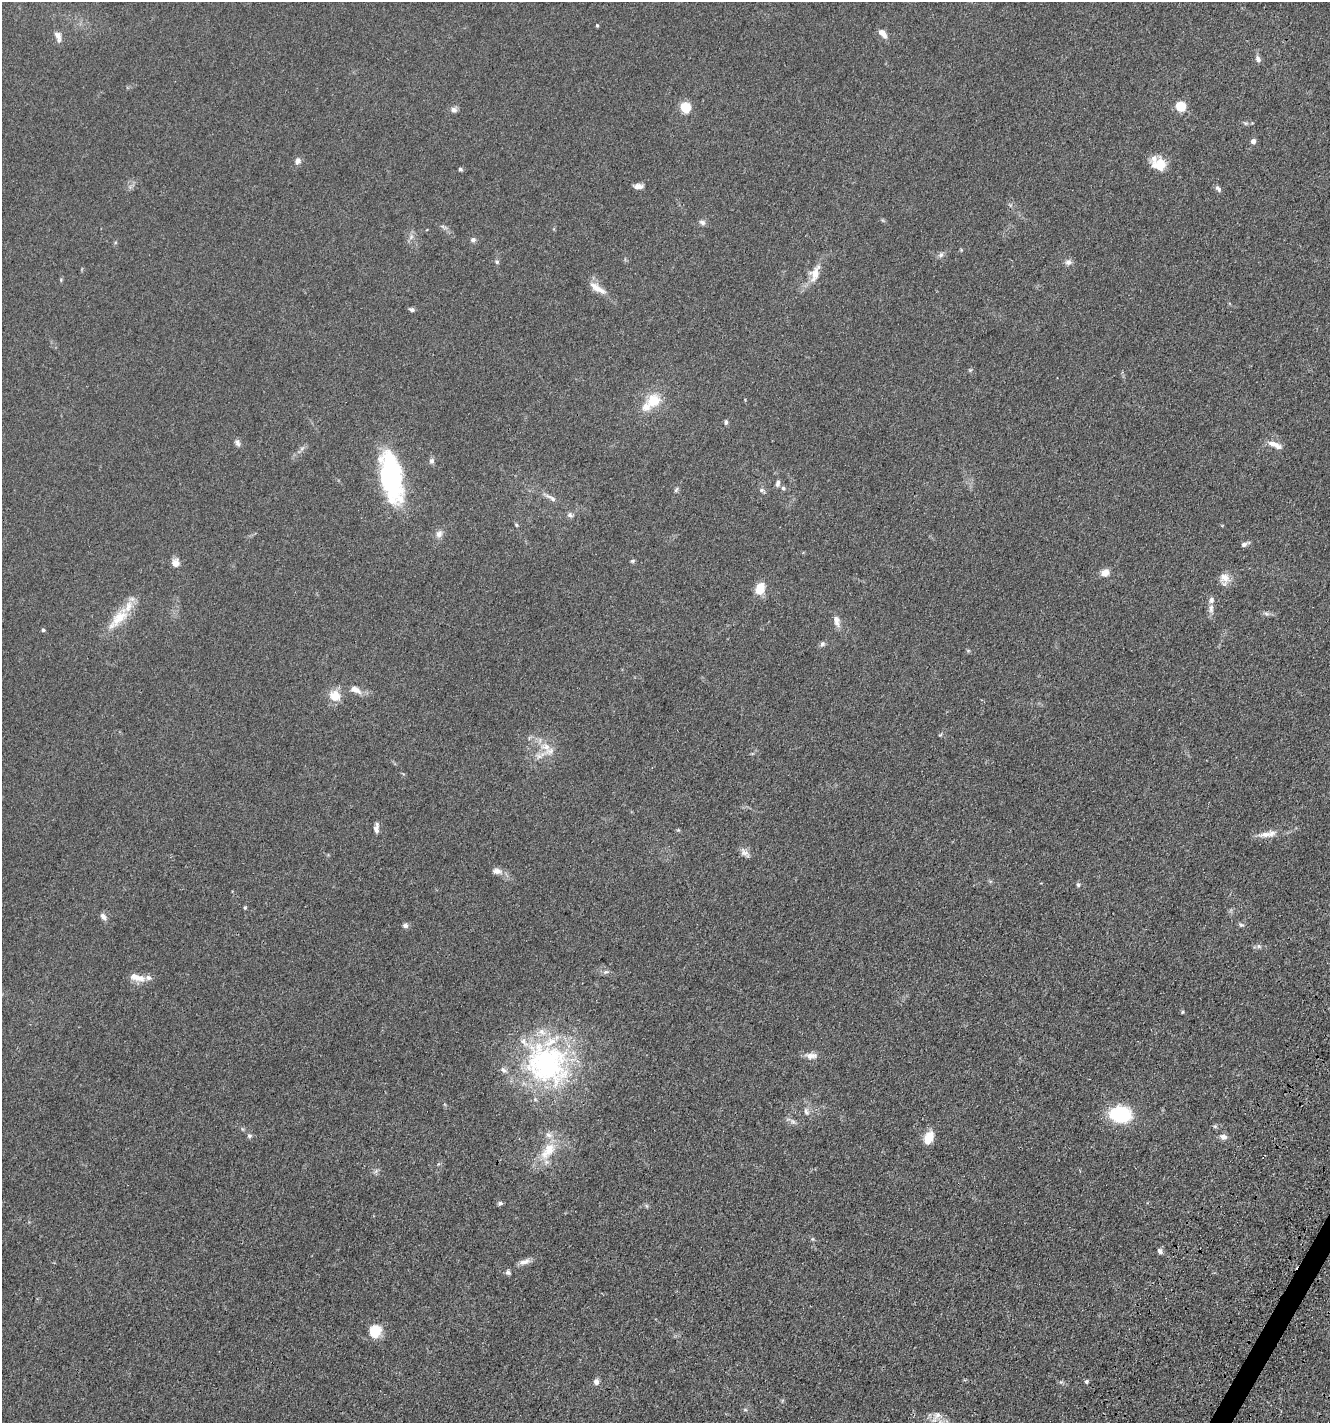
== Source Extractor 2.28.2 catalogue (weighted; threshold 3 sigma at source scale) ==
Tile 6 of 4 x 4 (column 2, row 2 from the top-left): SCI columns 1818-3145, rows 3051-4471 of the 6106 x 6096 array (HDU 1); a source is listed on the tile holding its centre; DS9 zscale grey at full resolution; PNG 1332 x 1425 px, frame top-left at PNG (2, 2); no overlay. Shown black and unused: <1% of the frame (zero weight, under 3 of 4 exposures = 11% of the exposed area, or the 3 px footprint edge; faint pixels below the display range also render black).
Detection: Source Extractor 2.28.2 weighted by HDU 2 'WHT'; one run over the whole footprint, this tile lists its part. Background 0.0444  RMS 0.0053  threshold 0.0239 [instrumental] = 3 sigma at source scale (4.5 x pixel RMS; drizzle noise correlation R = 1.50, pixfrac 1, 0.05/0.05 arcsec/px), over >= 5 px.
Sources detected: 100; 1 inside a brighter object's white glare — not listed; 11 inside a brighter listed object's ellipse — not listed separately; the other 88 listed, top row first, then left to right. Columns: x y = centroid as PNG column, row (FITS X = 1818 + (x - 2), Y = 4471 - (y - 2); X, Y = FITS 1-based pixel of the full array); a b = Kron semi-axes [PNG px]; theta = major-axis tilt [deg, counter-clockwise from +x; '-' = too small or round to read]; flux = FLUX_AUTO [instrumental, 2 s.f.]
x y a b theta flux
597 25 4 3 - 0.63
882 33 11 6 -48 4
58 36 13 7 -69 3.3
1258 59 9 7 -67 1.9
1181 107 5 5 - 34
685 108 5 5 - 34
454 110 8 7 - 1.8
1245 123 6 4 -43 0.8
1253 141 5 5 - 2.1
298 161 8 7 - 2.1
1159 165 16 13 6 9.3
460 169 5 4 - 0.9
638 186 10 5 2 2.9
1218 189 10 5 -44 1.3
702 222 9 6 -33 1.5
411 237 7 4 72 1.3
473 240 6 6 - 1.6
941 254 8 6 58 1.5
497 262 6 5 - 0.92
1068 262 9 8 - 2
815 273 26 13 71 7.4
61 280 6 3 -74 0.53
597 288 25 8 -34 5.8
412 310 7 5 -14 1.2
654 401 17 15 29 12
726 422 7 4 89 1
237 443 9 7 -58 1.6
1273 444 16 7 -11 3.7
302 448 7 4 19 1.1
432 461 8 6 60 1.5
392 475 59 20 -81 66
777 484 10 5 70 1.6
783 488 6 4 -73 1
676 490 7 4 62 0.92
761 490 6 5 - 1.1
551 498 19 5 -31 2.8
570 515 8 6 -31 1.4
516 525 5 4 - 0.59
439 534 10 8 59 2.6
1244 544 9 6 28 1.3
633 561 6 4 21 0.79
175 563 8 8 - 3.9
1105 573 9 7 42 4.4
1225 578 14 11 -23 4.7
760 588 13 9 73 7.3
1211 609 13 6 86 2.5
1266 614 8 4 -19 1.2
119 618 39 14 47 14
836 621 14 7 -73 3.3
43 630 4 4 - 1
822 644 7 6 - 1.2
968 651 6 4 0 0.63
355 690 16 8 -23 4.2
335 696 15 14 - 7.2
940 735 5 4 - 0.55
545 747 14 9 -4 5
376 828 12 6 84 2.2
678 830 5 5 - 0.57
1265 834 20 7 8 4.6
744 852 12 8 -35 2.6
497 871 14 8 -10 3
1078 885 5 4 - 0.9
245 908 5 4 - 0.61
103 916 10 6 -54 2.1
405 925 7 6 - 1.5
1241 925 8 3 -13 0.87
1259 946 6 6 - 1
606 972 9 4 8 1.1
137 977 21 9 -14 5.4
1182 1012 5 4 - 0.67
811 1056 16 8 2 3.5
547 1064 63 54 -39 98
806 1112 11 6 -71 2.1
1120 1114 20 14 -8 33
793 1121 8 5 -31 1.4
249 1136 7 6 - 1.1
929 1137 14 9 70 7.9
1223 1137 9 7 -6 2.5
548 1151 31 15 52 14
500 1203 7 5 6 1
1160 1251 7 5 -57 1.8
525 1262 15 7 19 2.9
508 1272 6 6 - 1.3
375 1331 13 11 74 12
1086 1381 5 4 - 1.1
596 1382 7 6 - 2.4
745 1410 6 4 -1 0.69
937 1416 20 11 45 5.6